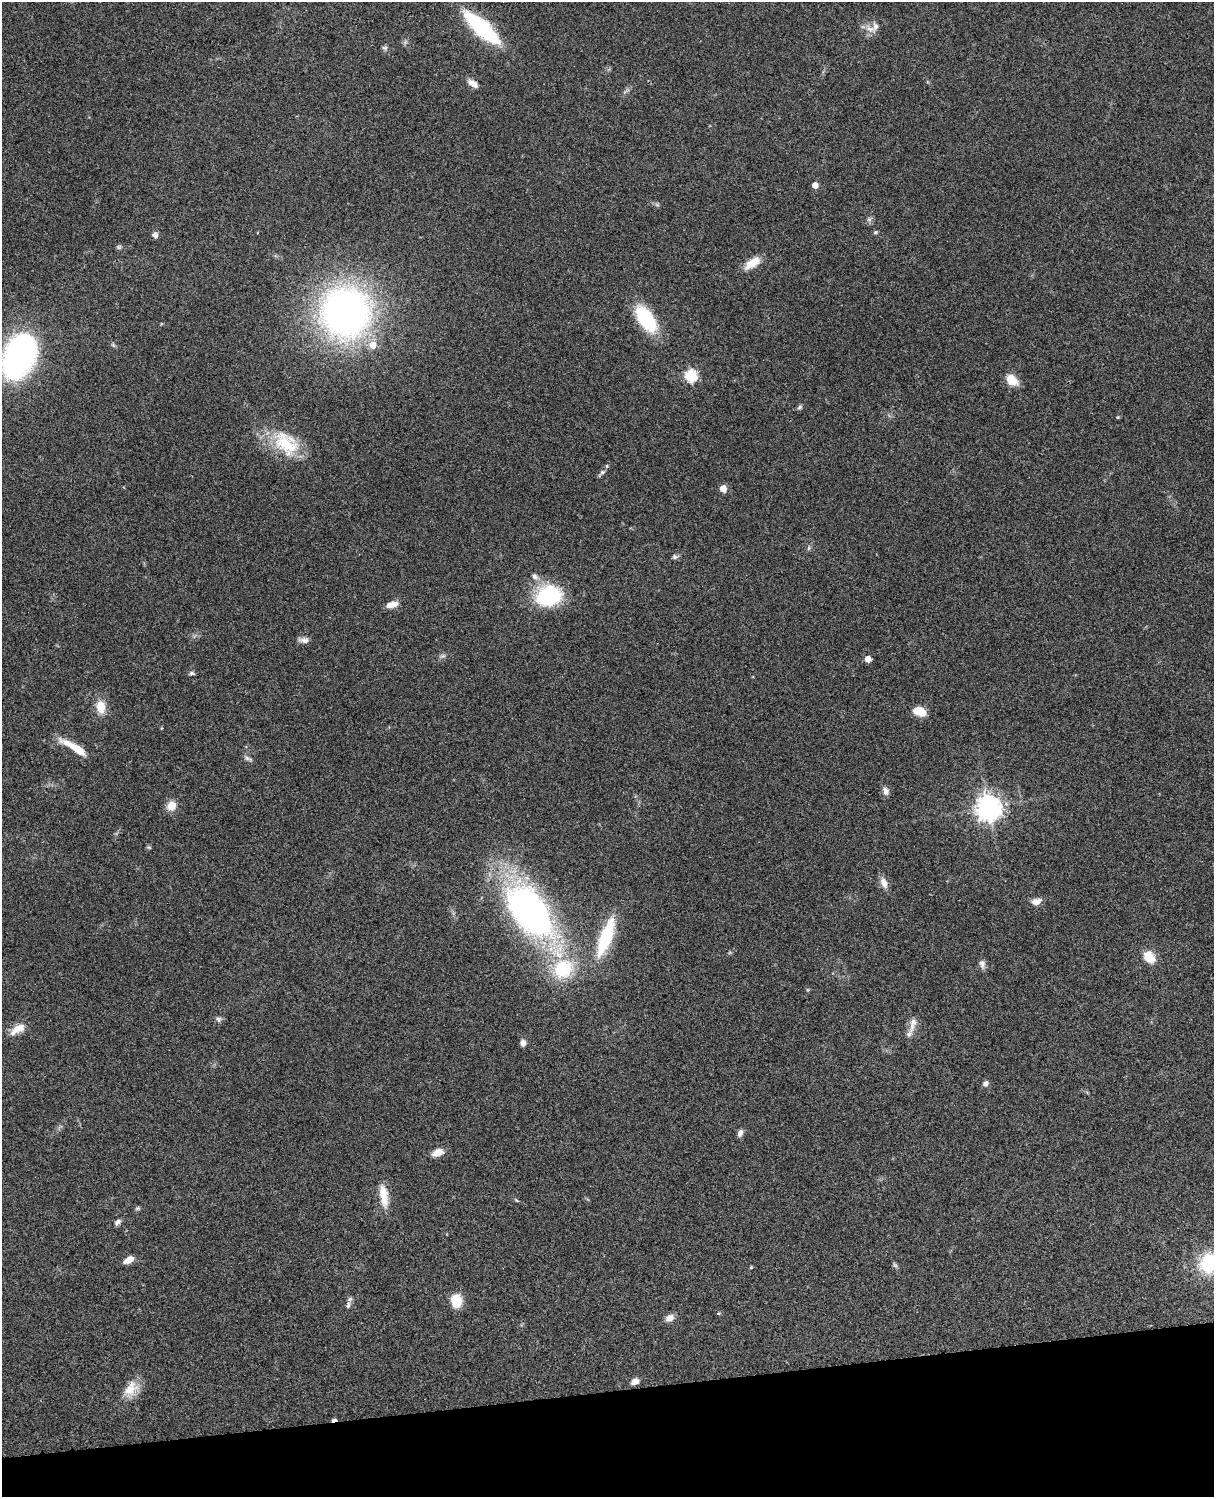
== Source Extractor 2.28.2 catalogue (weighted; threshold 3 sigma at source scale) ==
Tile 10 of 4 x 3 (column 2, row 3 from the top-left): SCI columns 1333-2544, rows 277-1771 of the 5086 x 4926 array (HDU 1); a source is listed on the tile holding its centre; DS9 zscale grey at full resolution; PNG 1216 x 1499 px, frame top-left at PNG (2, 2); no overlay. Shown black and unused: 7% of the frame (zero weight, under 3 of 4 exposures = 6% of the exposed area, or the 3 px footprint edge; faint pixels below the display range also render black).
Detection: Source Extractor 2.28.2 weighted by HDU 2 'WHT'; one run over the whole footprint, this tile lists its part. Background 0.0877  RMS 0.0061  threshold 0.0274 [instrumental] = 3 sigma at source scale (4.5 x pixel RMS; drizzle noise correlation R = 1.50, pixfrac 1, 0.05/0.05 arcsec/px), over >= 5 px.
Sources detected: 72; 1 cosmic-ray / hot-pixel residue — not listed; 2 inside a brighter listed object's ellipse — not listed separately; the other 69 listed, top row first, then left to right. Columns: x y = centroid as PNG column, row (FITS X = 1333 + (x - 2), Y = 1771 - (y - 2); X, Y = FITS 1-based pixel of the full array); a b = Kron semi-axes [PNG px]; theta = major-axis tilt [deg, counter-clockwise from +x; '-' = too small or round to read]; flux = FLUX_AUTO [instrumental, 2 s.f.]
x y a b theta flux
482 28 41 13 -42 66
870 29 17 8 -27 4.7
405 42 7 5 46 1.2
385 48 8 6 -14 1.3
473 83 15 7 -36 4
815 185 5 4 - 5.8
657 205 7 4 -19 1.1
869 219 7 6 - 1.7
875 232 6 4 22 0.89
155 235 5 5 - 3.8
119 247 7 6 - 1.1
752 263 21 9 34 9.2
345 312 37 35 -83 340
646 319 20 10 -57 60
113 345 7 4 -45 1
373 345 7 7 - 7.8
19 356 37 25 66 170
691 376 6 6 - 63
1012 380 14 10 -41 9.4
800 407 7 5 36 1.2
1118 417 4 4 - 0.63
286 443 40 26 -43 30
602 473 14 5 45 1.9
723 488 5 5 - 9
809 548 8 4 82 1
675 557 9 6 8 1.6
535 576 9 7 -36 2.6
549 596 24 19 16 57
392 604 14 6 15 5.4
304 640 13 7 -6 3
442 656 9 5 26 1.5
868 659 5 4 - 6.3
192 673 8 5 -8 1.3
101 707 17 11 -82 9.3
920 711 13 8 -15 11
74 747 33 7 -31 14
248 758 13 5 -26 1.7
886 791 10 7 -63 3.1
171 806 11 9 65 7.4
989 808 8 8 - 630
149 847 6 5 - 0.85
884 883 13 8 -69 4.7
1036 901 12 7 13 4.4
530 912 46 25 -51 300
606 937 38 12 69 43
1149 957 16 12 -50 9.3
982 964 12 7 -81 2.7
563 969 21 18 31 37
218 1019 9 7 -29 1.7
913 1024 24 8 74 5.6
17 1029 21 10 29 7.5
523 1043 8 7 - 2.6
986 1083 7 6 - 2.4
740 1133 9 6 67 2.5
438 1152 13 8 22 6.2
384 1195 29 9 -81 11
516 1200 7 4 -36 0.81
137 1208 7 5 2 1.1
117 1222 8 6 44 2.1
129 1260 10 6 31 6.4
1209 1263 20 18 58 39
895 1265 9 4 -54 1.2
751 1267 5 4 - 0.59
456 1301 11 9 -88 17
348 1305 10 5 73 1.8
718 1313 6 3 -18 0.6
669 1318 11 8 27 3.8
635 1381 8 6 22 4.2
130 1389 23 15 58 11
Overlapping masked pixels (flux is a lower limit): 1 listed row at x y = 482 28
Isophote crosses this tile's border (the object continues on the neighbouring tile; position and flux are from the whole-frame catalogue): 2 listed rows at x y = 19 356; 1209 1263